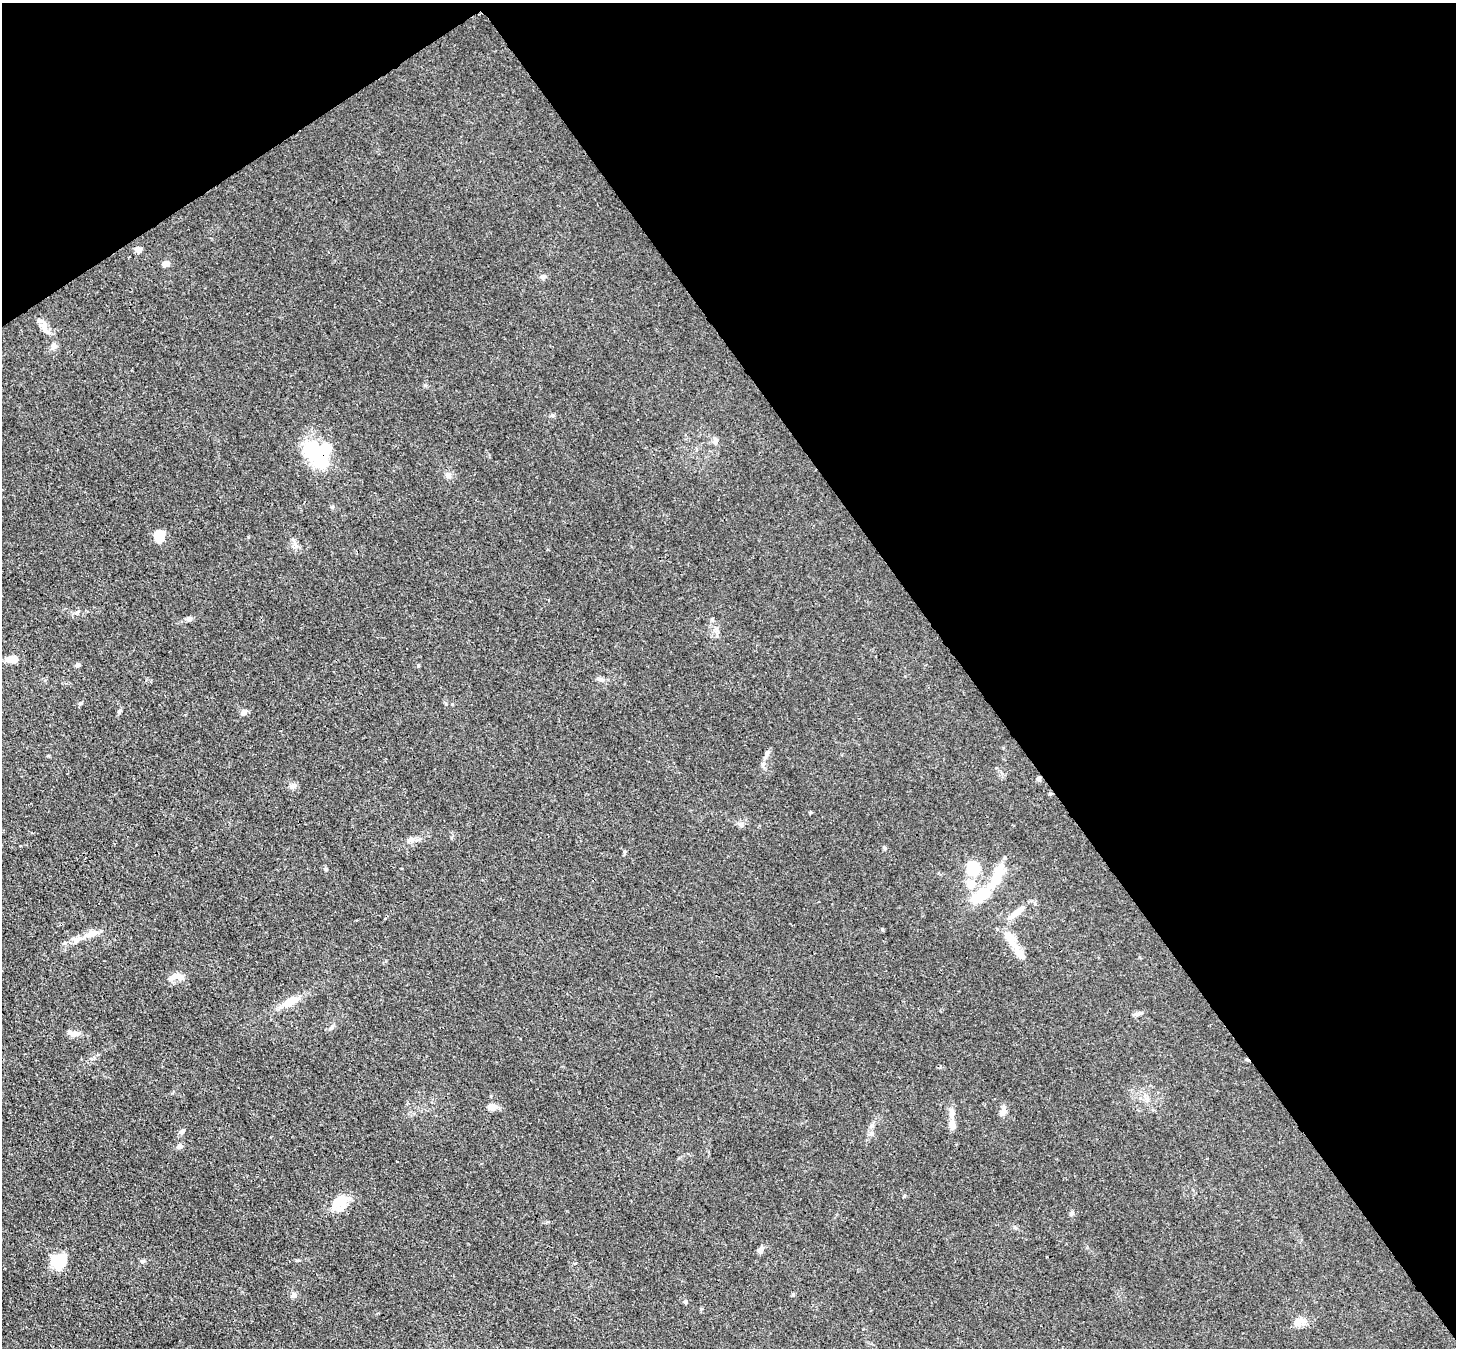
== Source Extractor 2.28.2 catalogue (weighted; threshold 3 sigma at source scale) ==
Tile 3 of 4 x 4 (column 3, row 1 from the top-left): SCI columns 2984-4437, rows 4386-5731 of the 5970 x 5942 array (HDU 1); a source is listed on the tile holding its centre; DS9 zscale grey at full resolution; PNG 1458 x 1350 px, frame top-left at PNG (2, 3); no overlay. Shown black and unused: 38% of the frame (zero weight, under 3 of 4 exposures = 7% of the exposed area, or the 3 px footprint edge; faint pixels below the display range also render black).
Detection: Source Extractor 2.28.2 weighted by HDU 2 'WHT'; one run over the whole footprint, this tile lists its part. Background 0.021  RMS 0.0029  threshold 0.0129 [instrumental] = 3 sigma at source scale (4.5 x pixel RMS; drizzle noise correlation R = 1.50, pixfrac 1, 0.05/0.05 arcsec/px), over >= 5 px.
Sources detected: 66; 5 inside a brighter object's white glare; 1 cosmic-ray / hot-pixel residue — not listed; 5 inside a brighter listed object's ellipse — not listed separately; the other 55 listed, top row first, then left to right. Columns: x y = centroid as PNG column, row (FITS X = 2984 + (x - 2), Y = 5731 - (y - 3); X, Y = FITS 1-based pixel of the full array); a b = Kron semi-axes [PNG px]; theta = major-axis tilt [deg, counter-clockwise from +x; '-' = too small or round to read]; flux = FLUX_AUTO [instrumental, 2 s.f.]
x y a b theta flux
138 250 6 6 - 1.8
166 264 6 5 - 2.6
543 277 9 6 23 0.86
44 327 17 9 -70 2.3
54 346 8 7 - 1.2
552 415 6 4 -46 0.46
715 440 9 6 85 1
317 454 31 26 78 13
448 475 8 8 - 1.3
159 537 12 11 - 4.7
189 619 10 5 4 0.82
712 620 6 4 19 0.38
12 659 11 6 -3 4.8
77 665 6 5 - 0.73
418 665 5 4 - 0.31
601 679 9 6 -18 1
80 703 6 5 - 0.56
120 711 9 4 43 0.5
243 712 9 6 33 1
766 754 12 6 74 1.3
1039 779 6 5 - 0.8
292 786 8 6 3 0.97
741 825 7 7 - 1.1
411 839 11 7 -1 1.4
885 848 7 4 -36 0.46
625 852 6 4 89 0.42
973 868 12 10 -79 13
326 869 5 5 - 0.49
998 875 44 13 62 8.5
971 885 13 12 - 4.1
984 893 20 10 16 8.6
1017 912 27 8 36 4.2
92 933 24 7 22 3.7
1009 937 22 12 -43 4.3
176 976 20 9 12 2.9
290 1002 26 10 26 4.7
1139 1013 15 4 15 0.86
331 1028 8 6 54 0.8
75 1034 10 6 5 2.1
491 1107 12 9 -4 2
1003 1111 16 7 68 1.6
952 1113 18 7 -83 2.1
952 1125 11 7 -82 2.3
182 1131 7 6 - 0.87
871 1134 7 5 42 0.75
180 1146 8 6 21 1.1
340 1202 26 17 57 6.1
1072 1213 7 4 73 0.48
760 1250 9 6 65 1.1
60 1260 16 11 9 9.5
298 1260 7 3 8 0.4
143 1261 7 5 -15 0.59
293 1295 8 6 48 0.93
685 1302 5 5 - 0.59
1299 1322 15 10 14 2.7
Overlapping masked pixels (flux is a lower limit): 2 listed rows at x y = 317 454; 1039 779
Unlisted compact peaks at least as high as the median listed source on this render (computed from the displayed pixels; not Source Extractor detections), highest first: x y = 793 1294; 248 537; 452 704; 76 613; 425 385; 296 546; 883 930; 810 813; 904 1196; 451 838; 332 507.